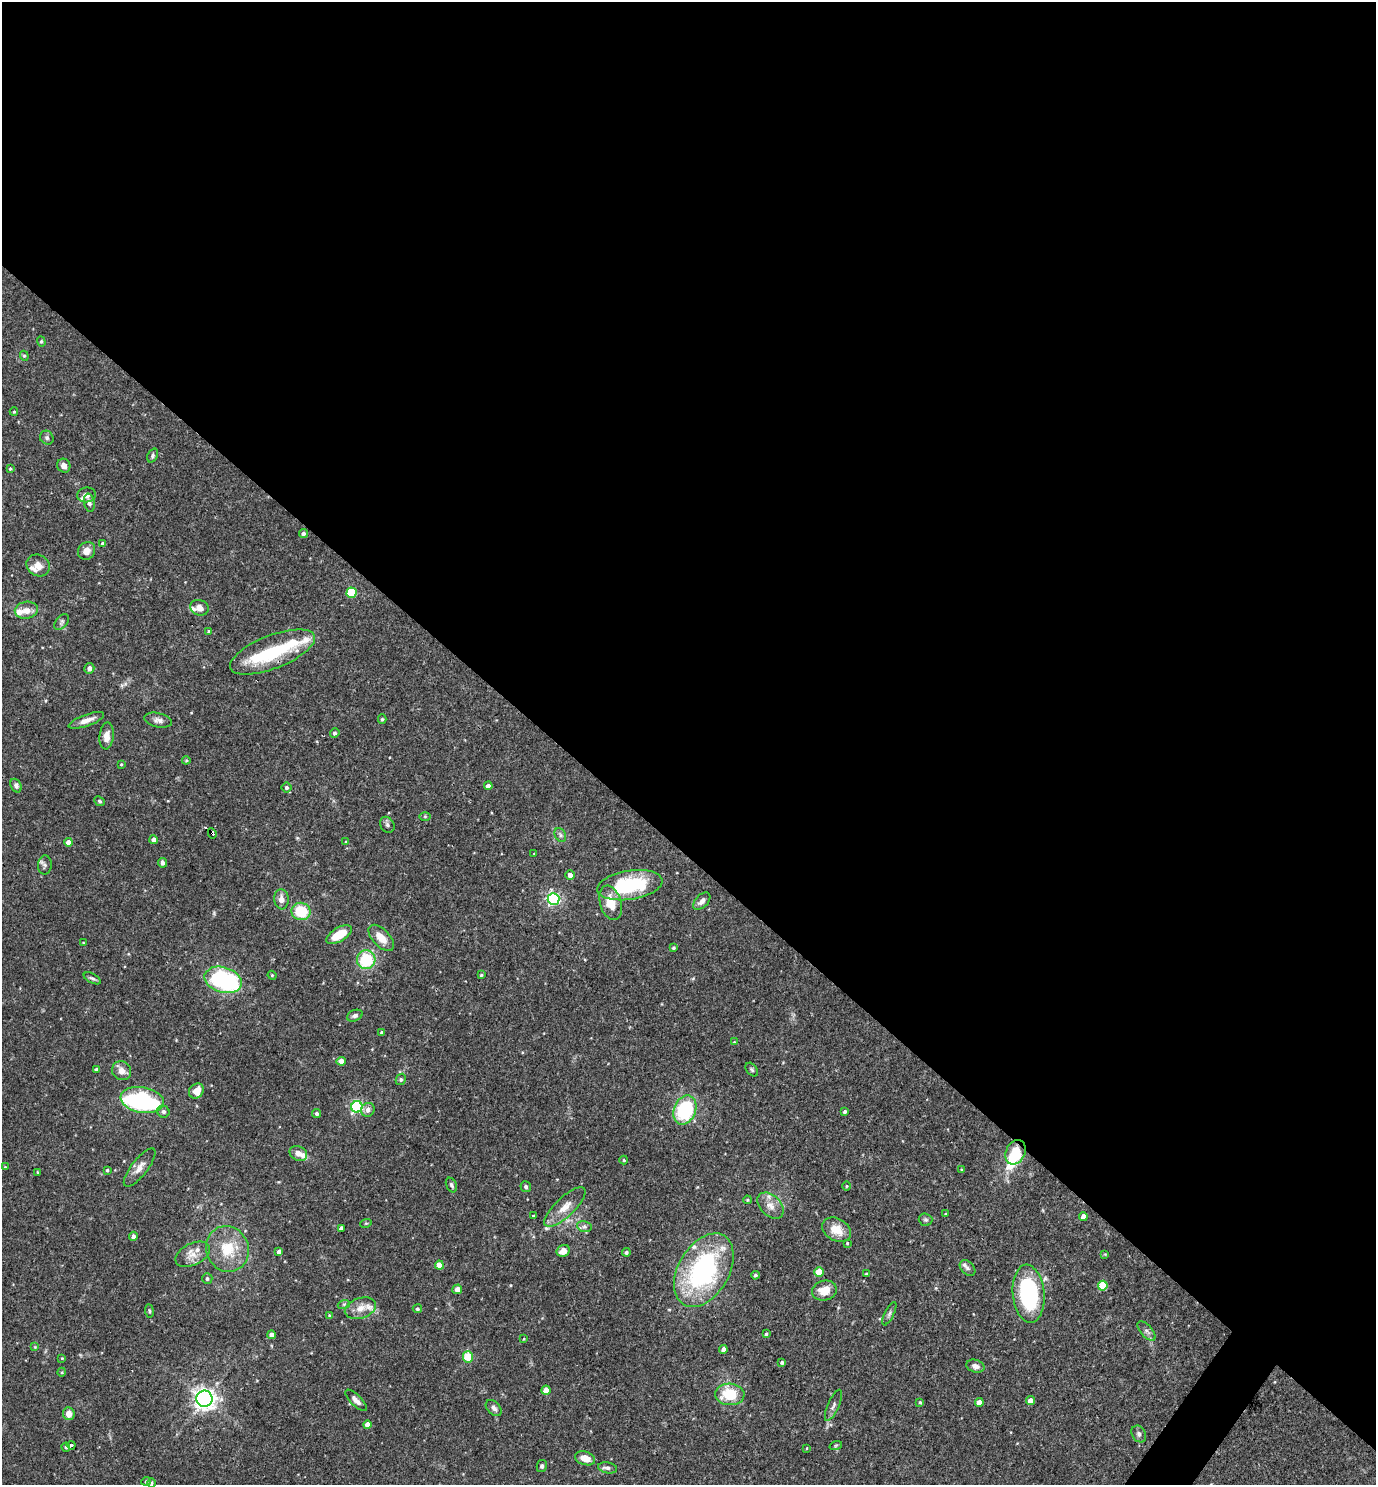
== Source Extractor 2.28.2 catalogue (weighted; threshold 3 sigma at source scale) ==
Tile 3 of 4 x 4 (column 3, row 1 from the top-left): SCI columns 2897-4270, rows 4449-5931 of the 5935 x 5931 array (HDU 1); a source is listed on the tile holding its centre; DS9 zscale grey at full resolution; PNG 1378 x 1487 px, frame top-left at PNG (2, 2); each listed source drawn as its Kron ellipse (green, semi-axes under 4 px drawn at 4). Shown black and unused: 58% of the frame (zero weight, under 3 of 4 exposures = <1% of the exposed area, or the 3 px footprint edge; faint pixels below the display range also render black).
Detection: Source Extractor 2.28.2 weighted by HDU 2 'WHT'; one run over the whole footprint, this tile lists its part. Background 0.0714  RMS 0.0036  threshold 0.0162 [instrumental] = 3 sigma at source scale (4.5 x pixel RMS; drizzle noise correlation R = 1.50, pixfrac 1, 0.05/0.05 arcsec/px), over >= 5 px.
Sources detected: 167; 3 inside a brighter object's white glare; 1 cosmic-ray / hot-pixel residue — neither listed nor drawn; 11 inside a brighter listed object's ellipse — not listed separately; the other 152 listed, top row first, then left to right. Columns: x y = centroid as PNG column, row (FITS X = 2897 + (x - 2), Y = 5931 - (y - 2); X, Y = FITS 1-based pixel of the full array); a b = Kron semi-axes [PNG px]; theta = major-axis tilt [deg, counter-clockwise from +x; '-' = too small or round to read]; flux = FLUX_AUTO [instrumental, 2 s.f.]
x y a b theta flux
41 342 5 4 - 0.49
24 356 5 4 - 0.47
14 412 4 4 - 0.39
47 438 7 6 - 0.85
153 455 7 5 67 0.76
64 466 7 6 - 1.6
10 469 4 3 - 0.44
86 495 9 7 6 1.8
89 503 9 5 -78 1.3
303 533 4 4 - 0.85
103 544 4 4 - 1.1
87 551 9 8 - 2.8
38 565 12 10 -34 3.1
352 593 5 5 - 18
199 608 9 7 -18 2.4
26 610 11 8 10 3.2
62 622 9 5 50 0.88
209 631 4 3 - 0.41
272 652 45 16 21 22
89 668 5 5 - 1.1
382 719 5 4 - 0.5
86 720 18 5 19 2.6
158 720 14 7 -13 1.7
335 733 5 4 - 0.68
107 736 13 7 84 3
186 760 4 4 - 0.38
121 764 4 3 - 0.32
16 786 7 5 -62 0.99
488 786 4 4 - 1.6
286 787 5 5 - 0.87
100 801 6 4 -40 0.52
425 816 6 4 0 0.44
387 825 8 6 -56 1
212 833 5 3 - 4
560 835 7 5 -61 0.84
153 840 4 4 - 1.6
68 842 4 4 - 2.2
346 842 4 3 - 0.35
534 854 4 3 - 0.23
162 863 5 4 - 1.1
45 865 9 7 88 1
570 875 5 4 - 1.6
630 885 33 14 9 28
281 899 10 7 -84 2.1
554 899 6 6 - 63
702 901 10 6 46 1.6
611 903 18 10 -72 7
301 911 9 8 - 11
339 935 14 7 30 7.6
381 938 16 8 -47 4.8
83 943 3 3 - 0.27
673 948 3 3 - 0.53
366 960 9 9 - 20
272 975 4 4 - 0.37
481 975 4 4 - 0.45
92 978 9 4 -28 0.8
223 980 19 12 -16 41
355 1016 8 5 22 1
382 1032 4 3 - 0.65
734 1042 4 4 - 0.31
341 1061 4 4 - 2.9
96 1069 3 3 - 0.92
752 1070 8 5 -51 0.69
122 1071 10 9 - 2.6
401 1079 6 5 - 0.62
196 1091 8 6 49 3.6
142 1100 22 12 -10 68
357 1107 6 5 - 50
368 1110 7 6 - 1.4
685 1110 15 11 66 28
163 1112 6 6 - 1
845 1112 4 3 - 0.65
317 1113 4 4 - 0.69
1015 1152 13 9 65 11
298 1153 9 7 -25 2.4
624 1160 4 4 - 0.39
5 1167 3 3 - 0.27
140 1167 23 8 52 3
107 1170 4 4 - 0.59
962 1170 4 3 - 0.35
37 1172 3 2 - 0.29
451 1185 8 5 -65 0.8
847 1186 5 3 - 0.32
526 1187 5 5 - 0.75
747 1200 4 3 - 0.44
770 1206 15 10 -45 3.2
565 1207 27 9 43 4.9
945 1214 3 2 - 0.27
534 1216 3 3 - 1.4
1083 1216 4 4 - 1.8
925 1220 7 6 - 0.7
366 1223 6 3 17 0.41
584 1226 7 5 -14 1
341 1228 4 3 - 1.1
836 1230 15 11 -29 5.7
133 1236 4 4 - 1.2
847 1243 4 3 - 0.42
227 1249 23 21 -66 12
563 1251 7 5 29 3.3
279 1252 4 4 - 1.9
626 1252 4 4 - 0.7
193 1254 18 10 27 3.8
1105 1254 4 4 - 0.3
439 1265 4 4 - 4.7
967 1268 9 6 -45 0.94
704 1270 40 25 59 56
819 1272 5 4 - 6.9
866 1274 4 3 - 0.6
755 1275 4 4 - 0.62
207 1278 5 5 - 0.84
1103 1286 5 5 - 13
457 1289 5 4 - 2.1
824 1290 12 9 14 5.7
1029 1294 29 16 -84 38
344 1304 6 4 18 0.55
360 1308 16 10 19 3.6
417 1309 4 4 - 0.64
149 1311 6 3 -82 0.43
889 1314 13 4 63 0.98
329 1315 4 4 - 0.35
1146 1331 12 5 -48 1.2
766 1334 4 4 - 0.59
271 1335 4 4 - 1.6
524 1339 4 4 - 0.31
35 1347 4 4 - 0.41
723 1349 4 4 - 1.8
468 1357 6 5 - 15
62 1358 3 3 - 0.27
782 1362 4 4 - 0.68
975 1366 9 6 -16 1.6
62 1372 4 3 - 0.32
546 1390 5 4 - 4.1
730 1394 14 11 -3 12
204 1399 8 8 - 190
356 1400 14 5 -45 1.7
1030 1400 4 4 - 2.5
920 1402 4 4 - 0.41
979 1402 4 4 - 2.8
833 1405 17 5 66 1.5
494 1408 9 6 -45 1.3
69 1414 6 6 - 2.8
367 1424 4 4 - 2.8
1139 1434 9 6 -59 1.1
71 1445 4 3 - 0.63
836 1445 6 4 19 0.45
66 1447 4 4 - 0.65
807 1448 4 2 - 0.26
585 1458 10 6 -18 3.6
542 1466 6 5 - 0.76
608 1468 9 5 -10 0.99
146 1481 5 4 - 0.48
151 1483 5 3 - 0.42
Overlapping masked pixels (flux is a lower limit): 3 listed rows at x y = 272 652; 212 833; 1015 1152